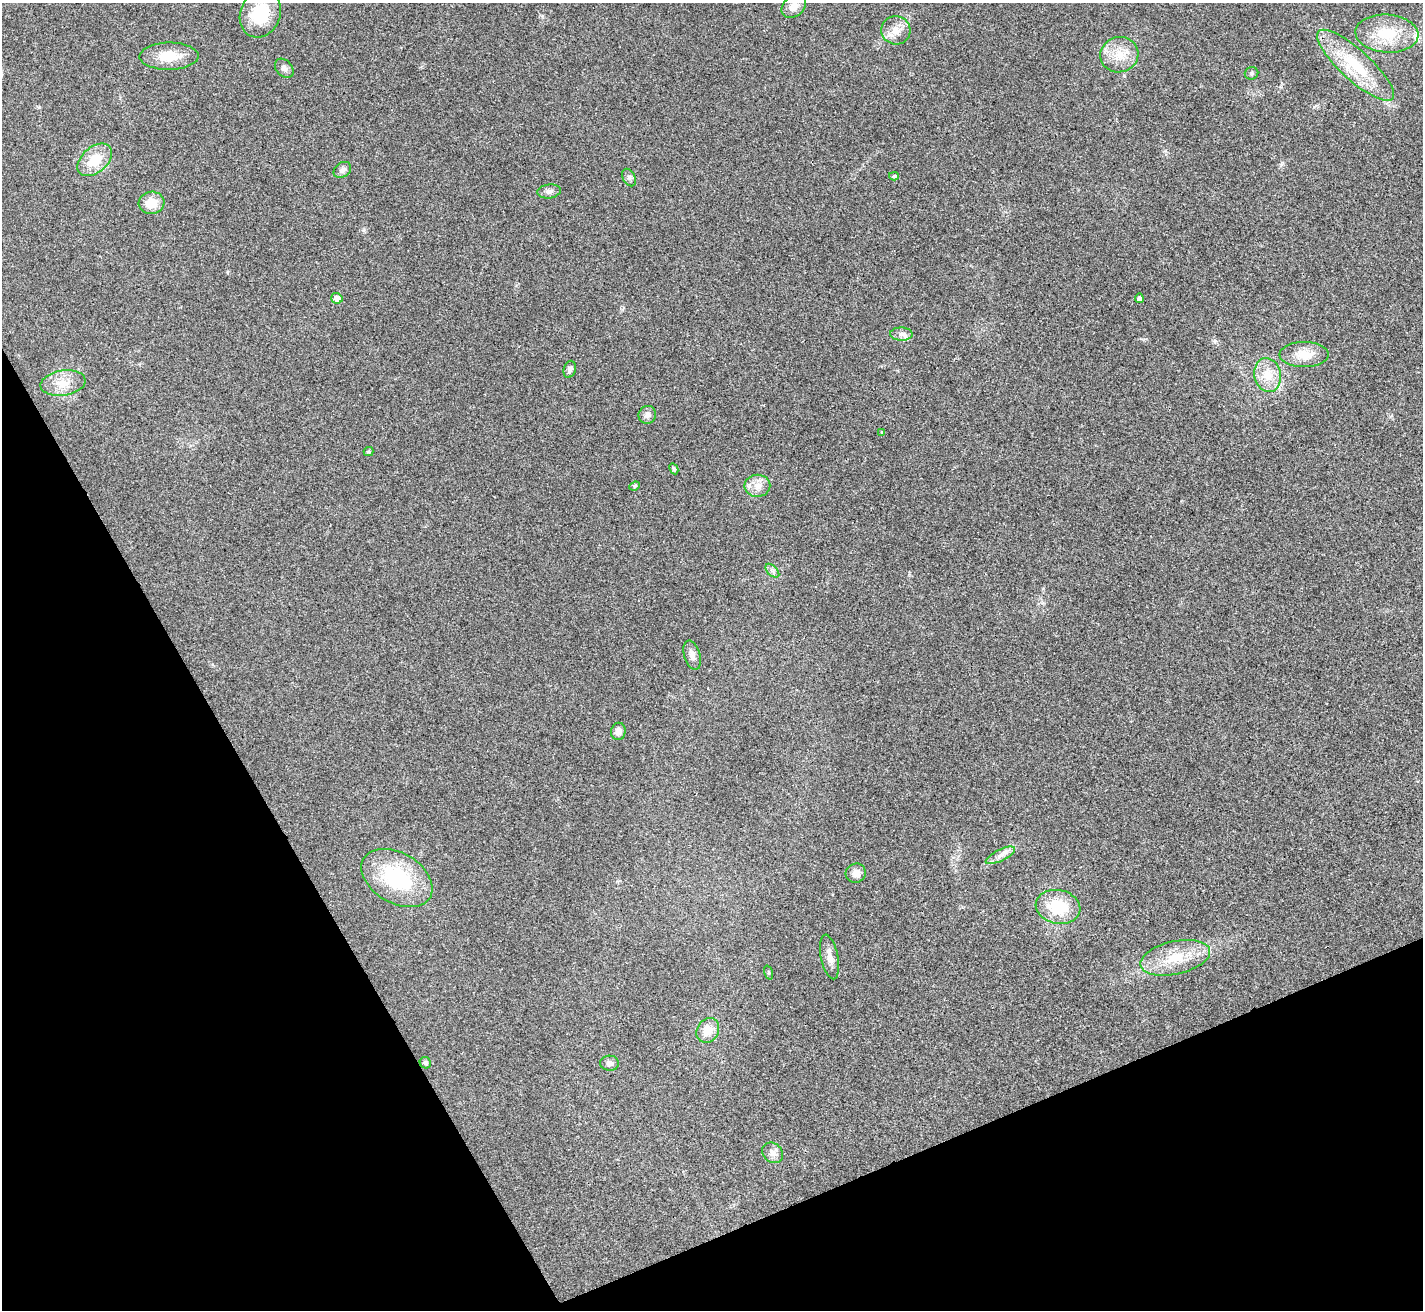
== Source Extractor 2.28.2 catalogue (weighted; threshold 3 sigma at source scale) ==
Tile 14 of 4 x 4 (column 2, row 4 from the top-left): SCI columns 1426-2846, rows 290-1597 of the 5689 x 5677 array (HDU 1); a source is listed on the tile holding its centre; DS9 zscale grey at full resolution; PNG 1425 x 1312 px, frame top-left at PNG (2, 3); each listed source drawn as its Kron ellipse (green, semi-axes under 4 px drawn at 4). Shown black and unused: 23% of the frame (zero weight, under 3 of 4 exposures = <1% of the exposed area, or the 3 px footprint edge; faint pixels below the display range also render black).
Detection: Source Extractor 2.28.2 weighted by HDU 2 'WHT'; one run over the whole footprint, this tile lists its part. Background 0.0208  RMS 0.0055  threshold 0.0248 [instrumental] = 3 sigma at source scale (4.5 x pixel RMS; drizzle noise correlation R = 1.50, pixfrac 1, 0.05/0.05 arcsec/px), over >= 5 px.
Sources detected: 43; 1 inside a brighter listed object's ellipse — not listed separately; the other 42 listed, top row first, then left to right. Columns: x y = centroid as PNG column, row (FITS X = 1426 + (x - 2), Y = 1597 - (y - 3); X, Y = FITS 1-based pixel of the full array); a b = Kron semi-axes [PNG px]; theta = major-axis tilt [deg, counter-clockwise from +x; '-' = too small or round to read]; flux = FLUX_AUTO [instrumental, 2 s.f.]
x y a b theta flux
794 6 13 10 38 5.4
260 14 24 20 68 23
896 30 15 14 - 6.7
1387 34 31 19 -4 23
1119 55 19 17 17 11
169 56 29 13 1 14
1355 65 50 15 -42 29
284 68 11 7 -47 2.4
1251 73 7 6 - 1.1
95 160 20 12 41 14
342 170 9 7 37 2.5
894 176 5 4 - 0.77
629 178 9 6 -63 1.5
549 191 12 7 8 2.6
151 203 13 11 8 9.1
337 298 6 5 - 4.2
1139 298 5 4 - 1.8
901 334 11 6 -1 2.7
1304 355 24 12 0 10
570 369 9 6 74 2.1
1268 375 17 13 -79 11
63 383 22 12 9 10
647 415 9 8 - 2.5
882 432 4 4 - 0.59
368 452 5 4 - 0.76
674 469 6 4 -63 0.95
635 486 5 4 - 0.72
757 486 13 11 2 5.4
772 571 8 5 -45 1.6
692 655 15 8 -74 3.3
618 731 8 7 - 3.9
1000 855 16 5 27 3.6
856 873 10 9 - 3.9
397 878 38 25 -31 47
1058 907 22 17 -12 23
830 957 22 8 -79 5.1
1175 958 35 16 13 19
769 973 7 3 -72 0.63
708 1030 13 10 56 7.6
425 1063 6 5 - 1.3
610 1063 9 7 -2 2.2
773 1153 11 9 -43 3.4
Overlapping masked pixels (flux is a lower limit): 1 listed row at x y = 1355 65
Unlisted compact peaks at least as high as the median listed source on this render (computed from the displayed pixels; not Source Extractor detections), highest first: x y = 1215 341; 39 107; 542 16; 1281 165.